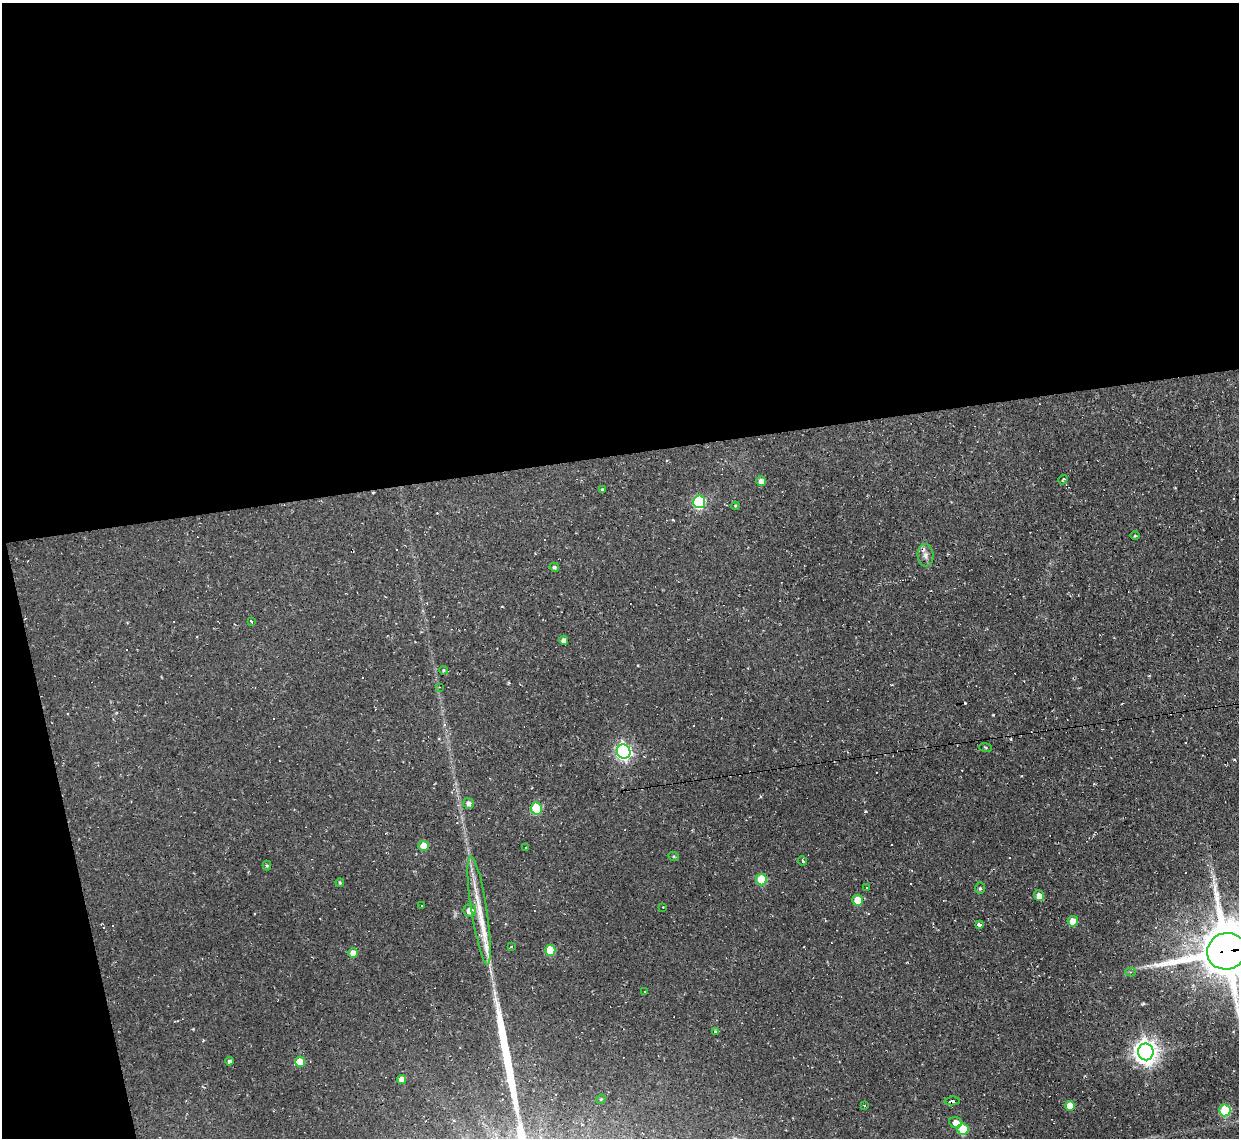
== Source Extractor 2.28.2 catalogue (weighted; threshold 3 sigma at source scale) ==
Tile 1 of 4 x 4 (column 1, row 1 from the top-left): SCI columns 1-1237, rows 3541-4676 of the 4948 x 4925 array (HDU 1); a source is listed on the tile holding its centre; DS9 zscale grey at full resolution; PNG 1241 x 1140 px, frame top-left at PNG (2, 3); each listed source drawn as its Kron ellipse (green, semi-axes under 4 px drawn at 4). Shown black and unused: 43% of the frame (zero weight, under 2 of 3 exposures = <1% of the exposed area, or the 3 px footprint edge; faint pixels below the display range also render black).
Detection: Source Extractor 2.28.2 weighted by HDU 2 'WHT'; one run over the whole footprint, this tile lists its part. Background 0.146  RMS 0.0073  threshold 0.0329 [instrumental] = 3 sigma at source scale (4.5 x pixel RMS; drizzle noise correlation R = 1.50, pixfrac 1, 0.05/0.05 arcsec/px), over >= 5 px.
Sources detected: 83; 30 cosmic-ray / hot-pixel residue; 1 long thin detection or spike segment (spike, bleed or trail) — neither listed nor drawn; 1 inside a brighter listed object's ellipse — not listed separately; the other 51 listed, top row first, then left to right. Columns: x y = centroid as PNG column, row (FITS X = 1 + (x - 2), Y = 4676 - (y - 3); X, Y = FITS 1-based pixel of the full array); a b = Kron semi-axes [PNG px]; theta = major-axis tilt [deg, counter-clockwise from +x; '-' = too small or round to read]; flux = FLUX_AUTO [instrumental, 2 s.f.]
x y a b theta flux
1063 480 5 3 - 0.81
761 481 5 5 - 4.2
602 490 3 3 - 2
699 502 6 6 - 75
735 506 4 3 - 0.67
1135 536 5 3 - 0.92
926 555 11 8 -85 4.1
554 567 5 4 - 1.4
251 621 3 3 - 4.7
564 640 4 4 - 3.6
443 670 4 3 - 0.94
439 687 4 2 - 0.6
986 748 6 3 -19 0.79
624 751 7 7 - 190
468 803 5 5 - 3
536 808 6 5 - 37
424 846 5 5 - 14
525 848 3 3 - 16
674 857 5 3 - 0.76
803 861 5 3 - 1.3
267 866 5 4 - 1.1
762 880 5 5 - 27
340 883 4 3 - 0.82
867 888 3 3 - 1.7
980 888 6 5 - 1.3
1039 896 5 5 - 5.2
858 900 5 5 - 14
421 906 3 3 - 2.2
663 907 2 2 - 0.44
470 910 6 6 - 6.1
479 910 55 8 -81 21
1073 921 5 5 - 7.9
979 924 3 3 - 9.1
511 947 4 2 - 0.61
550 950 5 5 - 22
1227 951 19 18 - 4300
353 953 5 5 - 8.1
1130 972 5 4 - 0.94
645 992 3 3 - 1.2
716 1032 3 3 - 5.5
1146 1052 8 8 - 580
229 1061 4 4 - 1.9
300 1062 5 5 - 14
402 1079 4 4 - 5.8
601 1099 5 4 - 0.75
952 1101 7 4 5 4.5
864 1106 3 3 - 0.98
1070 1106 5 5 - 10
1225 1110 6 5 - 44
956 1123 6 5 - 5.8
963 1129 5 5 - 26
Overlapping masked pixels (flux is a lower limit): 2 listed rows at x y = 1227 951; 952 1101
Isophote crosses this tile's border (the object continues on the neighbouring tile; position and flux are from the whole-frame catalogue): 1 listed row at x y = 1227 951